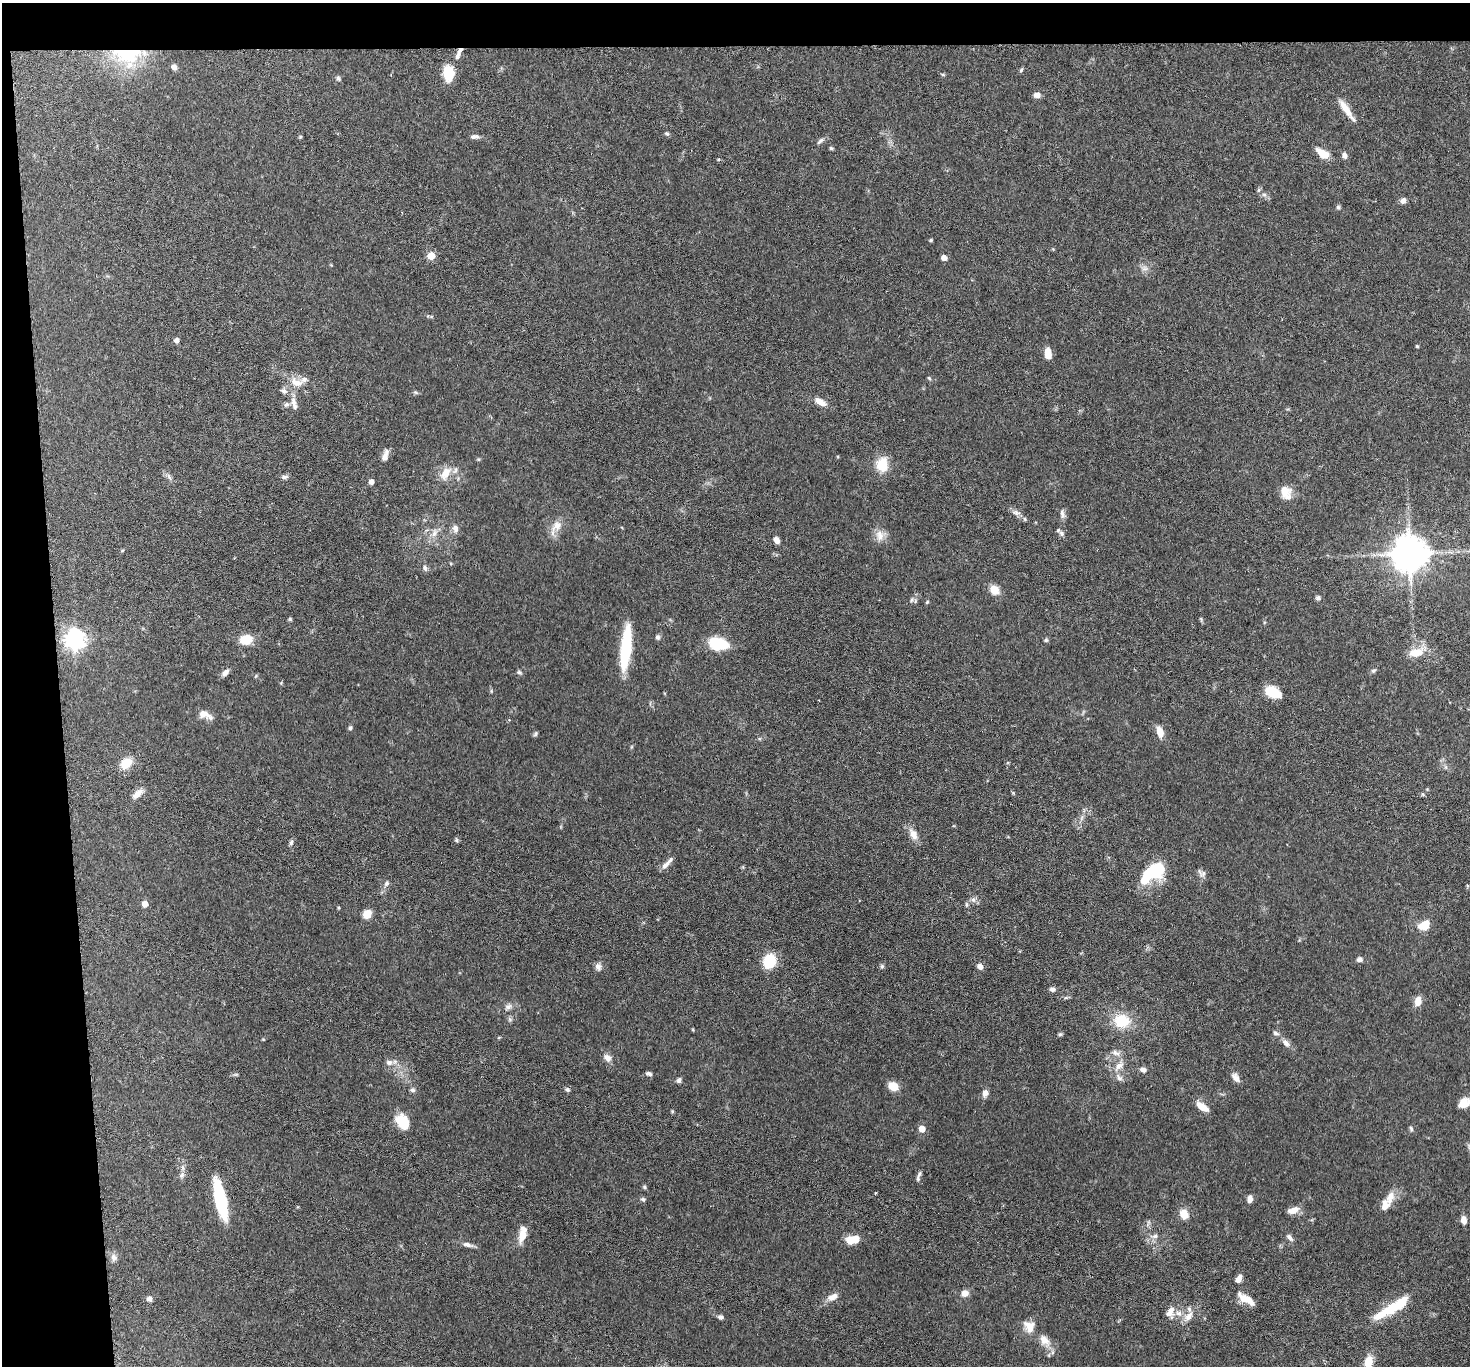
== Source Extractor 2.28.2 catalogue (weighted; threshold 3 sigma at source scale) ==
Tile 1 of 3 x 3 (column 1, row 1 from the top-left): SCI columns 5-1472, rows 2893-4256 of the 4413 x 4384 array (HDU 1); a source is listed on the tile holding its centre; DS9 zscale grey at full resolution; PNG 1472 x 1368 px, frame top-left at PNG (2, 3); no overlay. Shown black and unused: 7% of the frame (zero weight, under 3 of 6 exposures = <1% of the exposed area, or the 3 px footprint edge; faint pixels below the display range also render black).
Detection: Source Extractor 2.28.2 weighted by HDU 2 'WHT'; one run over the whole footprint, this tile lists its part. Background 0.0858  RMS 0.003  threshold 0.0122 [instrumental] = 3 sigma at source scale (4.09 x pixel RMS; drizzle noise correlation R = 1.36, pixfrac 0.8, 0.05/0.05 arcsec/px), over >= 5 px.
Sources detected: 166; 3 inside a brighter object's white glare — not listed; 11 inside a brighter listed object's ellipse — not listed separately; the other 152 listed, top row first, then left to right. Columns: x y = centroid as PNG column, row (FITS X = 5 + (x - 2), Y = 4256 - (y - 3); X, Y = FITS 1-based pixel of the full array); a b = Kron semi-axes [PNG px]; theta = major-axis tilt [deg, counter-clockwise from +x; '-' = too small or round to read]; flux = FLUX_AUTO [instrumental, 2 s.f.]
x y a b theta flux
127 54 40 19 -2 17
458 55 14 6 69 1.4
174 67 6 5 - 1.2
1021 70 6 4 60 0.44
448 72 13 8 -82 11
943 75 6 3 -20 0.31
338 78 7 5 -59 0.52
1037 95 8 6 -6 1.4
1345 108 28 7 -55 3.7
667 133 6 5 - 0.49
475 136 12 5 0 1
820 141 11 5 45 0.78
831 148 5 4 - 0.39
1322 153 13 7 -35 4.7
1344 155 7 6 - 1.1
718 160 4 3 - 0.26
1264 194 7 4 -1 0.58
1403 200 6 6 - 1.3
1338 207 5 5 - 0.49
931 240 5 4 - 0.31
431 256 5 5 - 6.5
944 258 5 5 - 1.5
1145 268 9 6 -1 1.1
176 340 5 4 - 1.1
1417 346 3 3 - 0.38
1048 353 11 7 -83 3
929 378 5 5 - 0.39
297 382 19 11 -17 3.7
284 391 10 7 -28 1
416 393 6 4 -20 0.41
293 401 12 7 -82 1.6
820 402 17 8 -29 2.4
286 405 7 6 - 0.75
385 455 14 6 74 1.6
882 465 19 15 84 5.2
445 473 18 10 62 3.7
169 477 11 4 -64 0.83
284 477 11 5 4 0.72
371 482 4 4 - 1.6
1284 492 17 14 33 3.2
1016 513 12 5 -10 1.1
1062 514 13 6 -80 1.1
1025 519 5 5 - 0.38
557 526 17 11 42 3.2
455 529 11 7 -77 1.5
434 533 13 7 70 1.8
1062 533 7 6 - 0.68
880 535 16 11 -85 2.5
776 540 8 5 -53 1.4
1410 553 12 12 - 470
425 568 9 6 -79 0.79
994 590 8 8 - 4
1318 598 6 5 - 0.68
911 600 8 5 52 0.69
927 602 5 3 - 0.29
290 619 5 4 - 0.35
658 637 6 6 - 0.61
74 639 7 7 - 160
246 640 14 10 6 4.6
1046 640 6 4 15 0.45
718 644 17 10 -12 12
626 648 44 10 84 17
1416 652 21 11 10 4.5
1374 671 6 5 - 0.49
225 672 11 6 48 1.2
519 672 7 5 -29 0.52
256 676 6 3 70 0.28
1273 692 15 9 -26 8.2
204 714 16 10 -19 2.4
350 728 5 5 - 0.55
1160 732 12 7 -74 2.6
535 734 8 5 61 0.45
126 763 11 8 43 5.9
1445 767 7 4 -71 0.47
137 794 16 8 41 2.1
1423 794 5 3 - 0.3
913 834 16 9 -62 2.6
456 840 6 5 - 0.48
291 843 7 5 84 0.64
665 865 14 6 41 1.5
1150 871 16 14 -7 12
1203 874 11 6 48 0.95
387 883 8 6 47 0.8
973 900 8 6 -88 0.95
145 904 5 4 - 3
338 908 4 3 - 0.31
367 914 6 6 - 5
1424 925 14 10 28 3.8
1360 959 7 6 - 0.99
769 961 15 12 72 8.2
882 966 7 5 76 0.54
598 967 10 8 -72 1.2
980 967 7 6 - 1.4
1052 989 7 6 - 0.83
1066 997 7 4 20 0.43
1418 1001 10 7 78 2.6
508 1007 10 7 21 1.1
509 1019 7 4 -70 0.48
1122 1021 15 13 -12 9.3
1276 1033 9 6 -25 0.78
1060 1034 6 5 - 0.44
1286 1043 11 7 -45 1.4
1116 1053 13 7 -24 1.5
607 1058 11 8 -47 1.7
389 1062 9 8 - 1.2
1119 1066 16 8 39 2.4
1143 1070 8 6 -7 1
236 1074 6 4 18 0.38
649 1074 8 5 -13 0.73
1119 1077 12 7 -45 1.3
1236 1078 14 8 -53 1.5
679 1080 7 6 - 0.65
893 1086 11 9 -27 3.5
412 1090 7 6 - 0.61
567 1090 7 5 -32 0.63
985 1093 8 7 - 1.3
1464 1103 15 10 31 3
1202 1107 15 7 -34 3.1
672 1111 5 4 - 0.31
402 1122 15 11 -54 6.6
922 1129 5 5 - 3.8
1411 1129 7 4 -63 0.48
919 1174 9 5 70 0.62
182 1175 9 7 65 1
644 1187 5 5 - 0.39
875 1193 3 3 - 0.21
1390 1197 20 10 70 3.1
220 1199 35 9 -77 23
643 1199 6 6 - 0.53
1250 1199 8 6 83 1.4
1293 1210 15 8 17 2.2
1184 1214 8 7 - 4.5
1464 1220 8 6 -85 1.9
1148 1223 7 4 72 0.5
522 1234 17 8 78 3.9
1155 1236 8 6 2 0.91
1290 1237 10 6 -48 0.99
856 1239 10 9 - 2.5
467 1245 15 6 -14 1.3
114 1257 10 8 -78 1.3
1239 1279 10 6 62 1.7
965 1293 7 7 - 2.1
832 1297 13 7 24 2.2
1243 1298 19 9 -48 2.9
149 1299 7 6 - 1
1398 1305 30 12 36 8.2
1170 1312 17 11 76 2.4
1188 1316 16 9 56 2.7
721 1317 7 6 - 0.75
1029 1326 16 13 -55 3.4
1045 1340 19 11 -48 3.3
1368 1362 14 8 83 4.6
Overlapping masked pixels (flux is a lower limit): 1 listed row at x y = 127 54
Isophote crosses this tile's border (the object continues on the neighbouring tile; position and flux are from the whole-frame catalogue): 2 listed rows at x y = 1464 1103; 1368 1362